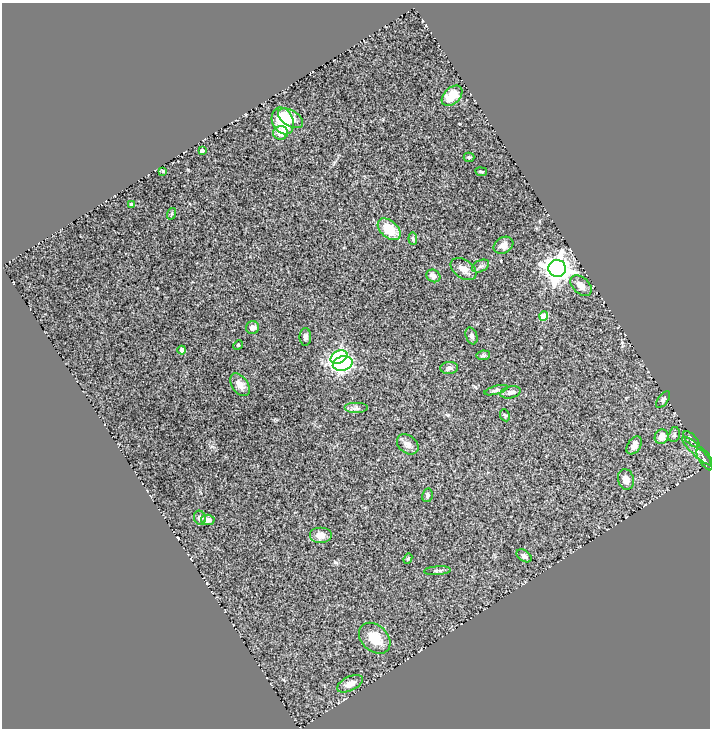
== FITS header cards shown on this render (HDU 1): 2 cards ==
NAXIS1  =                  708
NAXIS2  =                  726

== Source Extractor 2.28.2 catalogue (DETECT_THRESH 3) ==
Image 708 x 726 px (HDU 1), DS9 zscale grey, 1 PNG px = 1 image px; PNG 712 x 730 px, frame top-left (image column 1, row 726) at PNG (2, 3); each listed source drawn as its Kron ellipse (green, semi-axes under 4 px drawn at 4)
Background 1.31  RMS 0.061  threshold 0.184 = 3 sigma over >= 5 px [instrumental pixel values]
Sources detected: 51; all 51 listed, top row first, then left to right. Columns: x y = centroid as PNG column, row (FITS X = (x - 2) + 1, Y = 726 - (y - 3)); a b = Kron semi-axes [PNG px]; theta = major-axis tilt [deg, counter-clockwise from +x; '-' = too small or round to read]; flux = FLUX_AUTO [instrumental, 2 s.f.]
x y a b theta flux
452 96 12 8 44 77
291 118 14 8 -32 44
283 121 14 10 -65 190
281 133 7 7 - 64
202 151 4 4 - 16
469 157 5 4 - 7.1
163 171 3 2 - 4.5
481 172 6 3 -9 4.3
131 204 4 4 - 7.8
171 214 6 3 71 3.8
389 229 13 8 -41 110
413 239 6 4 -83 5.5
504 245 10 8 30 25
481 266 9 5 25 11
557 268 9 8 - 4100
463 269 14 9 -34 30
433 276 7 6 - 19
581 286 12 8 -43 32
544 316 4 4 - 100
253 328 6 6 - 18
472 336 8 5 -70 13
305 337 9 6 89 12
238 345 5 4 - 5.3
182 350 4 4 - 23
483 355 7 5 7 6.6
339 357 9 6 28 550
343 363 10 7 16 780
449 368 9 6 4 11
240 385 13 8 -55 32
496 390 12 4 16 10
510 392 10 6 13 16
663 399 9 5 55 9.8
356 408 12 5 0 13
505 415 6 4 -65 5.7
674 435 7 5 72 9.1
662 437 7 6 - 39
691 439 10 5 -44 12
408 444 12 8 -39 23
634 445 10 6 56 24
698 451 20 5 -42 22
704 460 12 5 -57 11
626 479 10 8 -75 36
427 495 7 5 78 10
200 518 7 6 - 16
208 520 7 5 -3 20
320 535 11 8 0 34
524 556 8 5 -34 16
408 559 5 4 - 5.2
437 571 13 4 4 9.8
375 638 18 13 -43 83
350 684 14 7 26 29